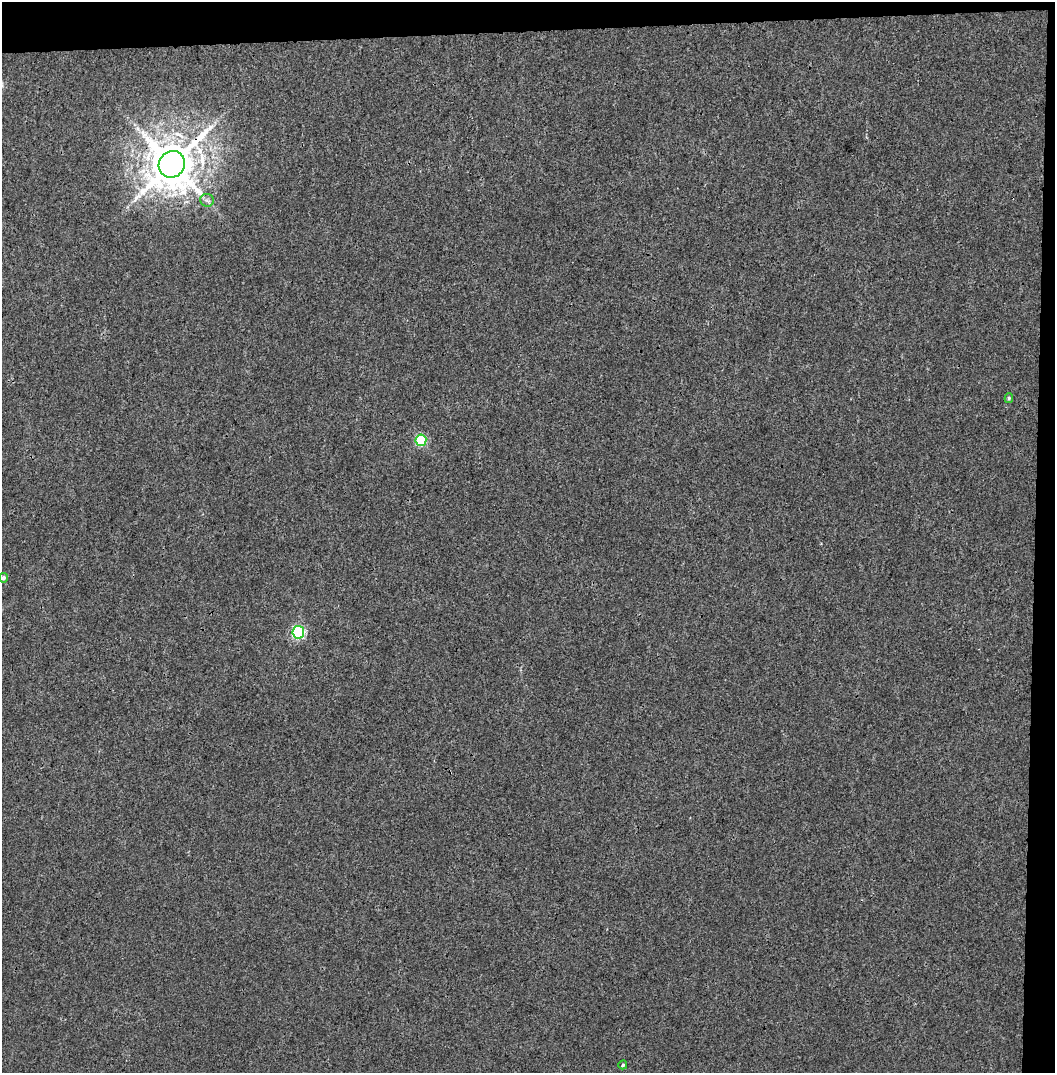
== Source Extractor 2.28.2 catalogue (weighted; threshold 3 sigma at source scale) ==
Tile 2 of 2 x 2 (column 2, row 1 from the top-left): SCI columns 1055-2107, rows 1109-2179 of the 2107 x 2221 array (HDU 1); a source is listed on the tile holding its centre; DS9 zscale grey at full resolution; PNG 1057 x 1075 px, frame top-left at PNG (2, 2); each listed source drawn as its Kron ellipse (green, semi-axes under 4 px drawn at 4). Shown black and unused: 5% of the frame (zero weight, under 3 of 4 exposures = <1% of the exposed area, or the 3 px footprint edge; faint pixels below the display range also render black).
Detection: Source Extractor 2.28.2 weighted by HDU 2 'WHT'; one run over the whole footprint, this tile lists its part. Background 0.00121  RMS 0.0028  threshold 0.0126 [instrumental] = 3 sigma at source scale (4.5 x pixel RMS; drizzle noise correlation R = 1.50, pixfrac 1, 0.0396/0.0396 arcsec/px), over >= 5 px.
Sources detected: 7; all 7 listed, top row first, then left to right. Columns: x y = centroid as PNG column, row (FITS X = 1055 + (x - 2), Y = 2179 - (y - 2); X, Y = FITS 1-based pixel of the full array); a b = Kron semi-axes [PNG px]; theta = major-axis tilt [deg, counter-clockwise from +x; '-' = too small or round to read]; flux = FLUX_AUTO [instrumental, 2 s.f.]
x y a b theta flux
172 164 14 12 50 1300
207 200 7 6 - 0.86
1009 398 5 4 - 0.41
421 440 6 5 - 24
3 578 5 4 - 0.64
298 632 6 6 - 43
623 1065 4 4 - 0.42
Overlapping masked pixels (flux is a lower limit): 1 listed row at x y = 172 164